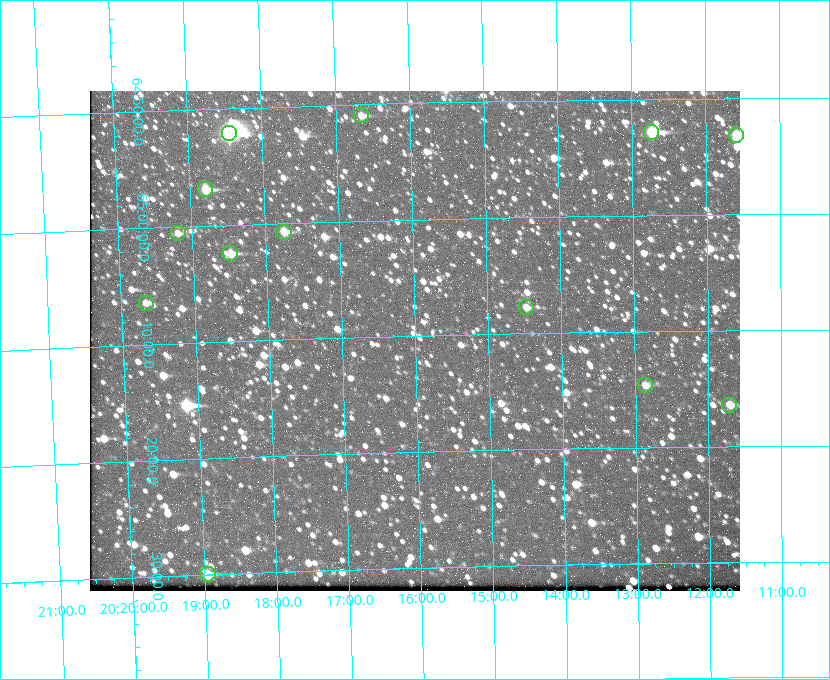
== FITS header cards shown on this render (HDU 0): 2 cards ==
NAXIS1  =                  650 / Width of table row in bytes
NAXIS2  =                  500 / Number of rows in table

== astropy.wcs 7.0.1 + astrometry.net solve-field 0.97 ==
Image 650 x 500 px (HDU 0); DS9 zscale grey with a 90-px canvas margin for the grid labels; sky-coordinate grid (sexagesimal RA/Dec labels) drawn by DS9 from the SOLVED WCS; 13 Tycho-2 reference stars matched to detected sources circled (green)
Header WCS: none
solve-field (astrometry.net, Tycho-2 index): SOLVED blind (the file carries no WCS)
Solved WCS: RA---TAN-SIP/DEC--TAN-SIP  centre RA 20:16:01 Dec +65:10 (304.00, +65.17 deg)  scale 5.17 arcsec/px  FOV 56.0' x 43.0'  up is -179 deg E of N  parity flipped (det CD > 0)
(file carries no celestial WCS; the grid is the blind solution)
Tycho-2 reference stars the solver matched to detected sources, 13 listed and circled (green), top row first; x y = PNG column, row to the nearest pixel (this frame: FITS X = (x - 90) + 1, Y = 500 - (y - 91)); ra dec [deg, ICRS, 3 dp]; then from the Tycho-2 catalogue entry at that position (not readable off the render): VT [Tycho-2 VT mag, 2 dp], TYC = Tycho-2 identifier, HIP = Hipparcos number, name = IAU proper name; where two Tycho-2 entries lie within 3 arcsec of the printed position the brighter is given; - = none
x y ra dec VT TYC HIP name
361 115 304.164 +64.849 10.65 4240-315-1 - -
651 132 303.184 +64.880 9.02 4240-488-1 - -
229 133 304.612 +64.868 7.89 4241-1703-1 100101 -
736 135 302.897 +64.886 9.40 4240-717-1 - -
205 189 304.698 +64.948 10.27 4241-1684-1 - -
284 232 304.437 +65.012 10.41 4241-1775-1 - -
178 233 304.798 +65.009 11.15 4241-1628-1 - -
230 253 304.620 +65.041 10.25 4241-1573-1 - -
146 303 304.916 +65.107 11.17 4241-1518-1 - -
526 307 303.620 +65.129 11.18 4240-34-1 - -
645 385 303.217 +65.244 11.17 4240-236-1 - -
729 405 302.928 +65.273 10.74 4240-760-1 - -
208 574 304.739 +65.499 10.16 4241-1715-1 - -